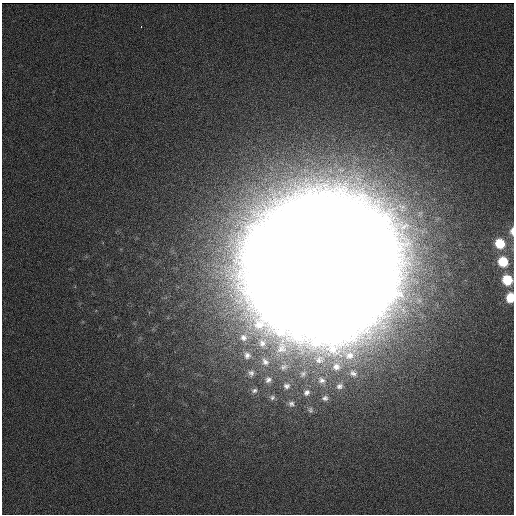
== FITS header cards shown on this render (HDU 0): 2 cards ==
NAXIS1  = 512
NAXIS2  = 512

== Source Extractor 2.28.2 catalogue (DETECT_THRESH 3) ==
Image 512 x 512 px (HDU 0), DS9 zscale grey, 1 PNG px = 1 image px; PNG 516 x 516 px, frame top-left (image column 1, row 512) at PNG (2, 3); no overlay
Background 34100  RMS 5.1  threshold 15.3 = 3 sigma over >= 5 px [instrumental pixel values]
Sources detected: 62; all 62 listed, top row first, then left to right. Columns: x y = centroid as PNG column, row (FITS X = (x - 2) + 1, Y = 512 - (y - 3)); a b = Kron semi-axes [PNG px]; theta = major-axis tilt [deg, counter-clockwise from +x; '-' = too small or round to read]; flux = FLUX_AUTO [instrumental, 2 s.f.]
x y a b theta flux
141 26 3 2 - 470
314 214 20 15 -73 660000
331 220 21 12 69 610000
298 226 12 10 -58 610000
349 226 20 11 72 640000
512 231 12 7 88 3200
317 232 11 10 - 620000
368 233 24 18 42 670000
335 238 12 11 - 580000
282 239 15 11 -47 630000
500 244 11 10 - 12000
302 245 38 11 -50 650000
352 245 11 11 - 620000
267 251 21 15 -34 630000
320 251 17 11 -76 500000
370 251 21 12 0 640000
285 257 11 11 - 620000
338 257 14 12 37 480000
503 262 11 10 - 13000
305 263 14 11 -17 490000
356 263 10 10 - 580000
270 269 21 12 9 650000
373 269 16 10 4 660000
342 273 13 11 -18 460000
288 276 12 10 -64 590000
359 280 10 10 - 710000
507 280 11 9 -59 13000
307 281 14 12 42 460000
274 287 21 12 15 640000
326 287 15 12 -82 480000
376 287 17 12 -18 670000
292 293 11 10 - 630000
345 294 12 11 - 670000
510 297 9 7 86 10000
310 300 11 10 - 680000
363 300 16 11 -53 690000
278 304 19 13 46 590000
329 306 11 10 - 740000
295 311 19 11 70 500000
348 312 15 11 -42 660000
314 317 17 12 73 690000
333 323 20 14 -63 670000
243 337 12 12 - 4200
262 343 15 13 78 5300
247 355 11 10 - 2600
319 359 15 12 28 3900
265 362 13 9 -52 2500
283 367 11 9 28 1700
336 367 10 9 - 2400
251 373 9 9 - 1600
353 373 9 6 -33 1100
303 374 9 5 69 810
268 380 8 8 - 1400
322 380 7 6 - 1100
287 386 8 7 - 1200
339 386 6 5 - 990
254 390 8 7 - 1100
307 392 8 6 44 1100
272 397 7 7 - 900
325 398 6 5 - 960
291 404 8 7 - 1200
310 410 8 6 -81 830
At the frame edge (FLAGS 8, measured only in part): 3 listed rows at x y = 512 231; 507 280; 510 297